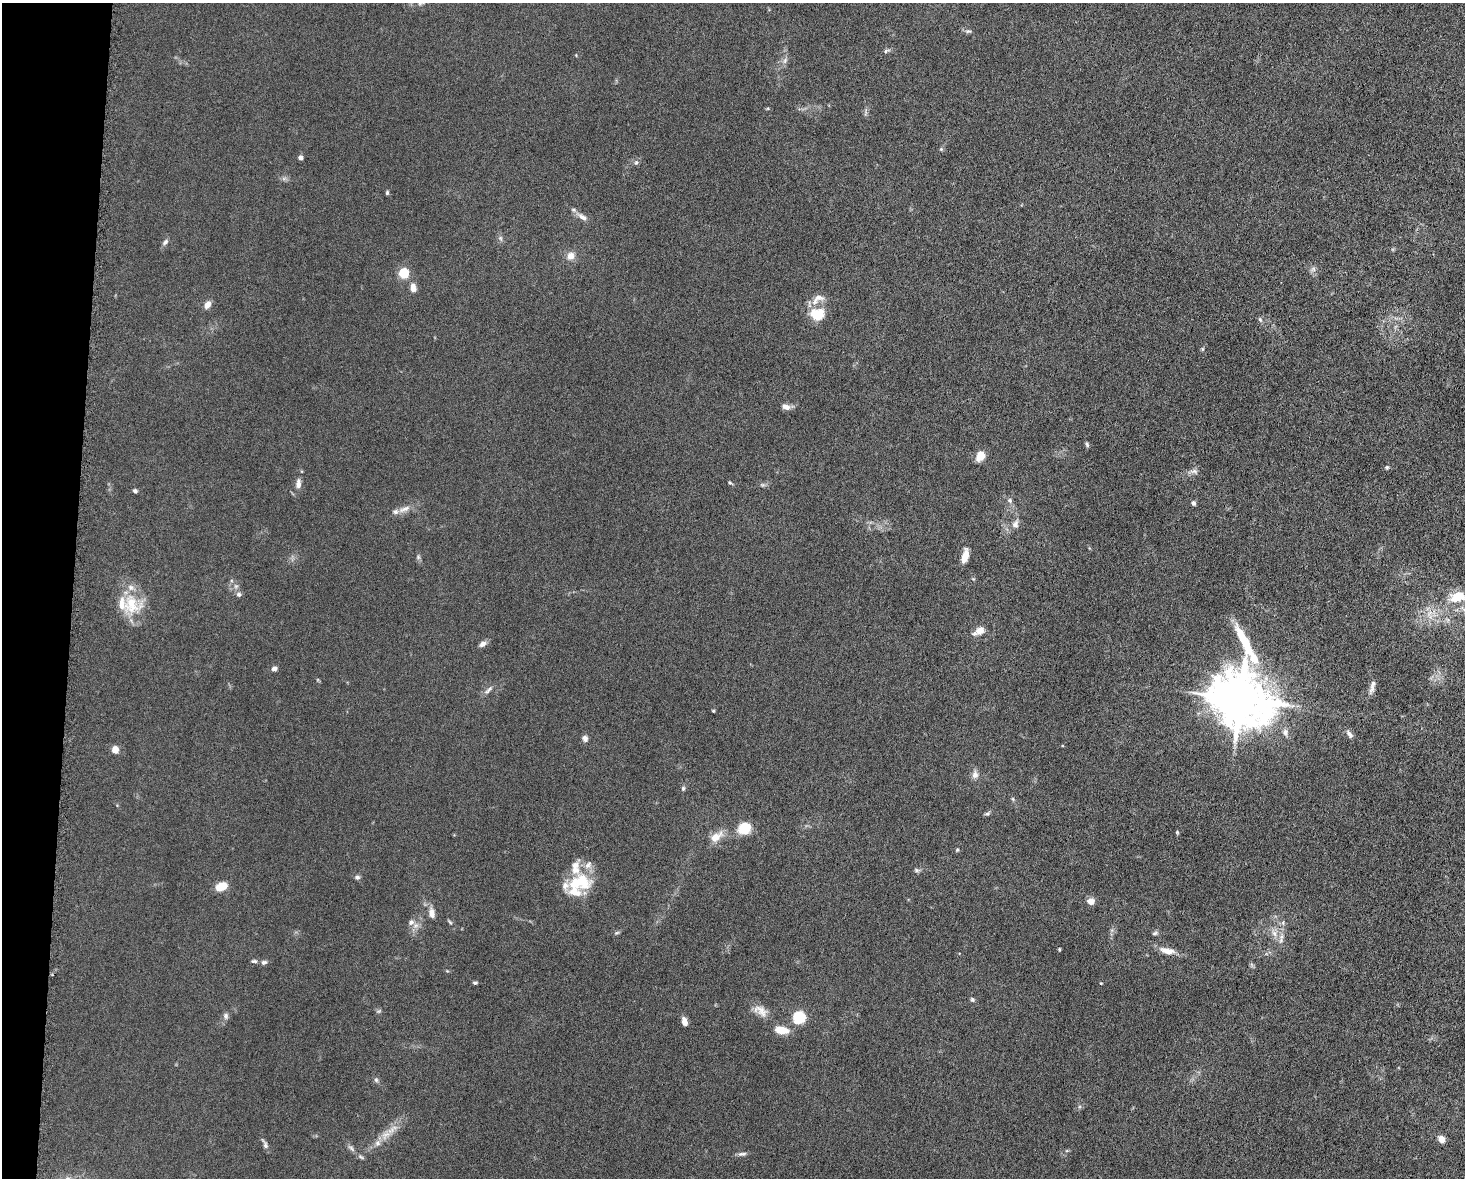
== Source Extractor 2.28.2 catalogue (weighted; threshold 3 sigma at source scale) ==
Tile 7 of 3 x 4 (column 1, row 3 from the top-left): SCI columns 230-1692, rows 1184-2359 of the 4746 x 4720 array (HDU 1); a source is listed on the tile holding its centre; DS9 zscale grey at full resolution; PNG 1467 x 1180 px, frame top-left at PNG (2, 3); no overlay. Shown black and unused: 5% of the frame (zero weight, under 5 of 10 exposures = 2% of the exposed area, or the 3 px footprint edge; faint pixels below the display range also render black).
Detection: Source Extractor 2.28.2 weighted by HDU 2 'WHT'; one run over the whole footprint, this tile lists its part. Background 0.023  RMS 0.0021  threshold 0.00866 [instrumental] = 3 sigma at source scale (4.09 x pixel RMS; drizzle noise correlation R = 1.36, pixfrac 0.8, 0.05/0.05 arcsec/px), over >= 5 px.
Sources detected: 100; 1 inside a brighter object's white glare — not listed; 10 inside a brighter listed object's ellipse — not listed separately; the other 89 listed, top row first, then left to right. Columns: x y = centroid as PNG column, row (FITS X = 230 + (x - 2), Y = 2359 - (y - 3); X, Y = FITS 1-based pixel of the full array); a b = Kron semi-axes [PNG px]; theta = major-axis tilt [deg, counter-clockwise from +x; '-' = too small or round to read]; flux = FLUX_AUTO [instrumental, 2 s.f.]
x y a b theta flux
968 31 9 5 -5 0.44
886 51 10 5 23 0.42
785 61 9 5 71 0.61
941 149 6 5 - 0.28
300 158 4 4 - 1.1
636 162 7 5 49 0.45
387 193 5 4 - 0.28
582 217 17 7 -34 1.2
500 238 6 6 - 0.42
165 242 9 6 52 0.55
571 256 7 7 - 1.8
1313 269 7 7 - 0.59
404 273 5 5 - 16
413 287 10 7 -78 1.3
818 299 22 10 33 2
207 305 8 6 60 1.4
817 314 17 14 5 4.6
1260 319 8 5 -62 0.39
1202 349 6 4 90 0.23
786 407 11 7 -20 0.95
1087 444 7 4 -66 0.33
980 456 10 8 65 2.8
1387 467 5 4 - 0.27
1194 471 12 7 -13 0.76
730 483 6 3 -37 0.27
298 484 11 6 86 1.1
135 491 5 4 - 0.43
1010 500 7 6 - 0.47
1193 503 4 4 - 0.66
404 509 20 6 21 1.5
1015 524 11 8 66 1
418 557 6 5 - 0.37
965 557 14 6 76 2.2
239 594 7 7 - 0.54
1459 595 15 10 -11 3.4
131 604 29 25 -31 7.2
1430 617 10 5 -52 0.85
980 630 11 8 36 1.7
483 644 10 6 31 0.87
274 669 6 5 - 0.71
1372 687 21 6 73 1.1
488 690 16 5 43 0.79
1240 699 20 16 -81 1200
713 711 4 3 - 0.2
1285 732 10 8 -73 0.95
1349 734 12 6 -52 0.74
585 738 7 6 - 0.78
115 750 8 7 - 1.4
975 775 10 8 79 1
683 788 6 5 - 0.37
1013 799 5 4 - 0.24
987 814 8 5 23 0.38
744 828 15 13 23 3.9
1177 832 5 5 - 0.22
716 837 17 10 35 2.5
957 850 5 4 - 0.22
916 870 7 5 -16 0.4
357 877 7 6 - 0.46
582 880 34 19 -56 6.8
221 887 10 6 24 4.2
1090 901 9 7 -7 1.2
432 913 13 8 -79 1.4
411 922 9 7 42 0.88
450 922 9 3 -45 0.3
617 933 7 4 19 0.32
1155 933 8 5 23 0.38
1274 933 12 7 -56 1.3
1281 938 18 6 84 1.3
1059 949 4 3 - 0.19
1167 951 18 8 -12 2.1
254 961 9 5 -1 0.4
264 962 8 6 9 0.53
475 983 5 4 - 0.32
1101 983 3 3 - 0.16
972 999 6 5 - 0.35
379 1011 7 4 24 0.31
761 1011 22 12 -36 2.1
226 1016 9 7 -89 0.63
799 1017 8 8 - 11
684 1021 9 6 -74 1.2
781 1030 16 8 -8 3
376 1080 7 5 -68 0.4
391 1130 16 8 45 2
1441 1139 8 6 -52 1.5
377 1143 9 8 - 0.9
265 1145 11 6 -70 0.63
351 1148 12 5 -42 0.63
742 1154 12 5 4 0.59
361 1157 10 4 -38 0.41